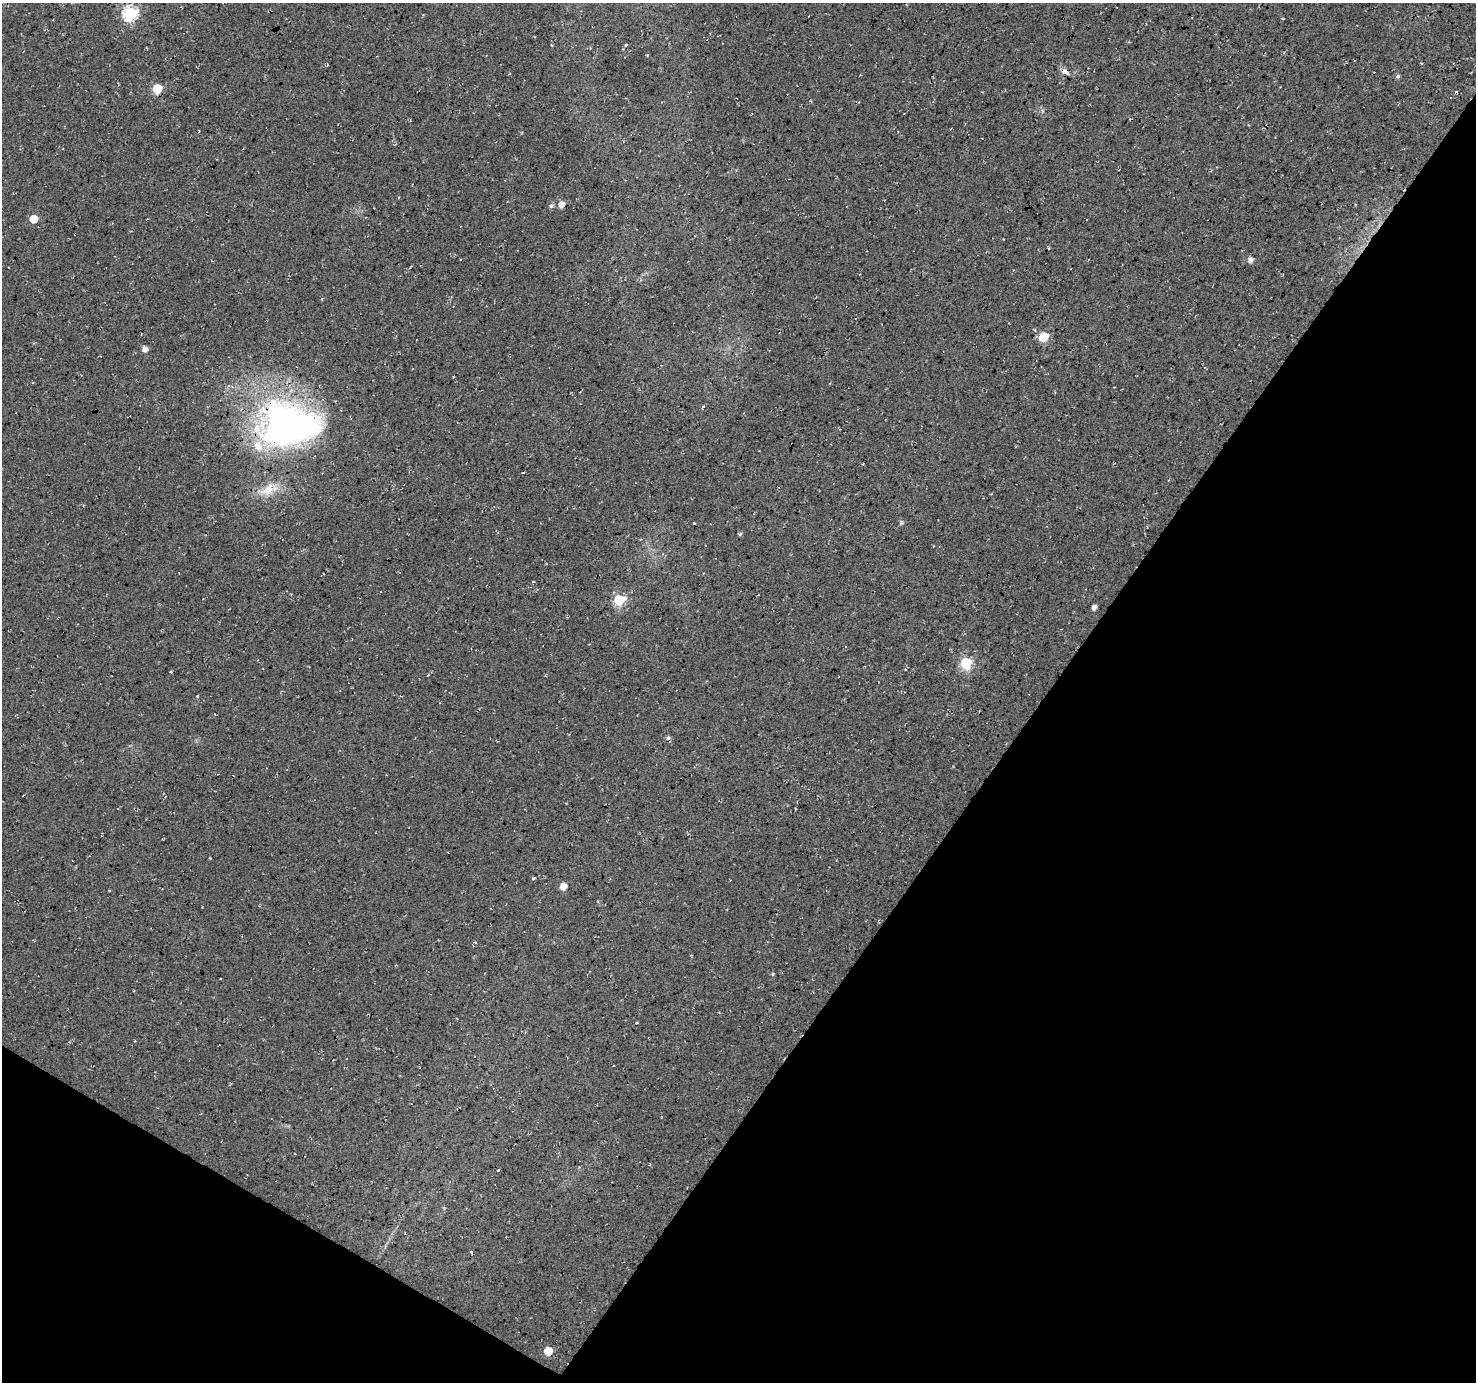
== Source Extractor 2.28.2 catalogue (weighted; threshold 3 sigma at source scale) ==
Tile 15 of 4 x 4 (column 3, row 4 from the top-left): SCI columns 2954-4427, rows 255-1634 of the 5900 x 5964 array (HDU 1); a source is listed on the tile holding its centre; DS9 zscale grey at full resolution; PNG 1478 x 1384 px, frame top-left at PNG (2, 3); no overlay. Shown black and unused: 34% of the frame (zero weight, under 3 of 4 exposures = <1% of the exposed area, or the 3 px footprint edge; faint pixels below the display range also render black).
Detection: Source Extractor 2.28.2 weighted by HDU 2 'WHT'; one run over the whole footprint, this tile lists its part. Background 0.0119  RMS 0.0054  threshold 0.0245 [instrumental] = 3 sigma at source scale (4.5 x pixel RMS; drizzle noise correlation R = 1.50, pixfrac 1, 0.0396/0.0396 arcsec/px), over >= 5 px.
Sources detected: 28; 2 cosmic-ray / hot-pixel residue — not listed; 1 inside a brighter listed object's ellipse — not listed separately; the other 25 listed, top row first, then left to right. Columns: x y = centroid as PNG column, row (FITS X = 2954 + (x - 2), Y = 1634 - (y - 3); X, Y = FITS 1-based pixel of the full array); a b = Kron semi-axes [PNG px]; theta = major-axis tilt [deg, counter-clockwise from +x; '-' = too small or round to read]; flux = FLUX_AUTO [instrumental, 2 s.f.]
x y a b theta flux
130 13 6 6 - 94
1065 72 12 5 -38 1.8
1398 76 5 5 - 0.96
157 88 6 6 - 21
561 204 6 5 - 3.7
551 206 6 5 - 1.3
34 219 5 5 - 11
1250 260 6 5 - 2.7
1043 337 6 5 - 22
144 349 5 5 - 3
703 407 6 3 59 0.67
289 427 64 45 -3 210
267 490 23 13 33 9.6
694 523 2 2 - 0.4
740 534 5 4 - 0.71
619 600 6 6 - 41
1094 607 4 4 - 2.5
966 663 6 6 - 47
428 675 3 3 - 0.33
197 696 4 3 - 0.49
668 738 6 6 - 1.2
563 886 5 5 - 5.5
773 974 5 4 - 0.59
498 1170 3 2 - 0.61
548 1351 6 5 - 13
Overlapping masked pixels (flux is a lower limit): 1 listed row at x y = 289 427